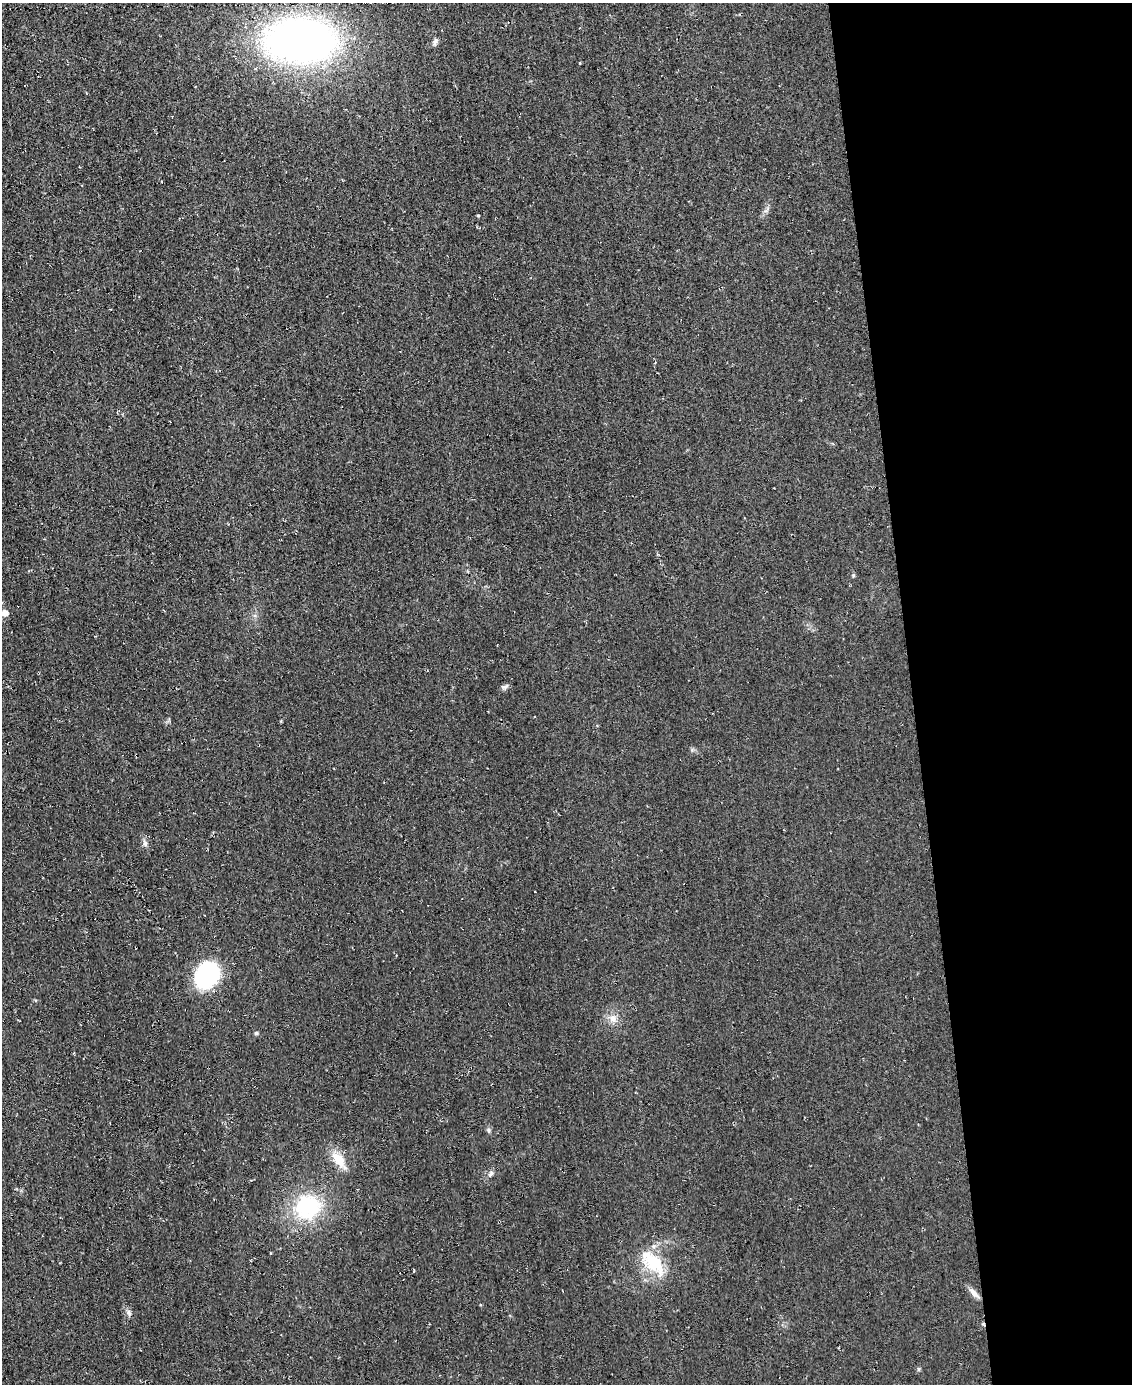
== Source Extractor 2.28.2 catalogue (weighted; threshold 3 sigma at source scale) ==
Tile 8 of 4 x 3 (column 4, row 2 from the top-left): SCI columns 3402-4531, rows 1555-2936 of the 4561 x 4553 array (HDU 1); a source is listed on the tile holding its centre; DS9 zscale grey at full resolution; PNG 1134 x 1386 px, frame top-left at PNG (2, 3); no overlay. Shown black and unused: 20% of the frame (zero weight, under 2 of 3 exposures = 3% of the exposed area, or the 3 px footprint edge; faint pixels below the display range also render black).
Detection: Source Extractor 2.28.2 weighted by HDU 2 'WHT'; one run over the whole footprint, this tile lists its part. Background 0.0474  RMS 0.013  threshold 0.0589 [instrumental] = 3 sigma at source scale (4.5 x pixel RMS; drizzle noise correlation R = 1.50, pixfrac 1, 0.05/0.05 arcsec/px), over >= 5 px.
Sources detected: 19; all 19 listed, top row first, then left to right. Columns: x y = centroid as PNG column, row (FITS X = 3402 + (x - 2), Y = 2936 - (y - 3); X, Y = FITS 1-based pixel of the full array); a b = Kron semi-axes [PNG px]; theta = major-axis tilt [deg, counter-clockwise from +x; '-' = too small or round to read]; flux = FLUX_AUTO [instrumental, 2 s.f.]
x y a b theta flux
301 40 52 32 -1 810
435 42 10 5 63 3.7
580 63 4 2 - 0.79
478 215 4 3 - 1.1
853 575 6 4 -88 1.6
5 613 5 5 - 11
504 687 11 5 17 3.2
145 843 9 6 -79 4.1
207 975 27 23 57 110
613 1019 12 10 -48 9.7
256 1033 5 4 - 2
338 1159 22 12 -54 22
490 1174 10 5 53 3.7
308 1207 23 21 42 110
270 1253 4 2 - 0.95
653 1262 39 19 -47 54
974 1293 16 6 -44 7.3
129 1313 9 6 -61 3.8
918 1369 6 4 -90 1.7
Unlisted compact peaks at least as high as the median listed source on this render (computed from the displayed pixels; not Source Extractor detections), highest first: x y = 488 1130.